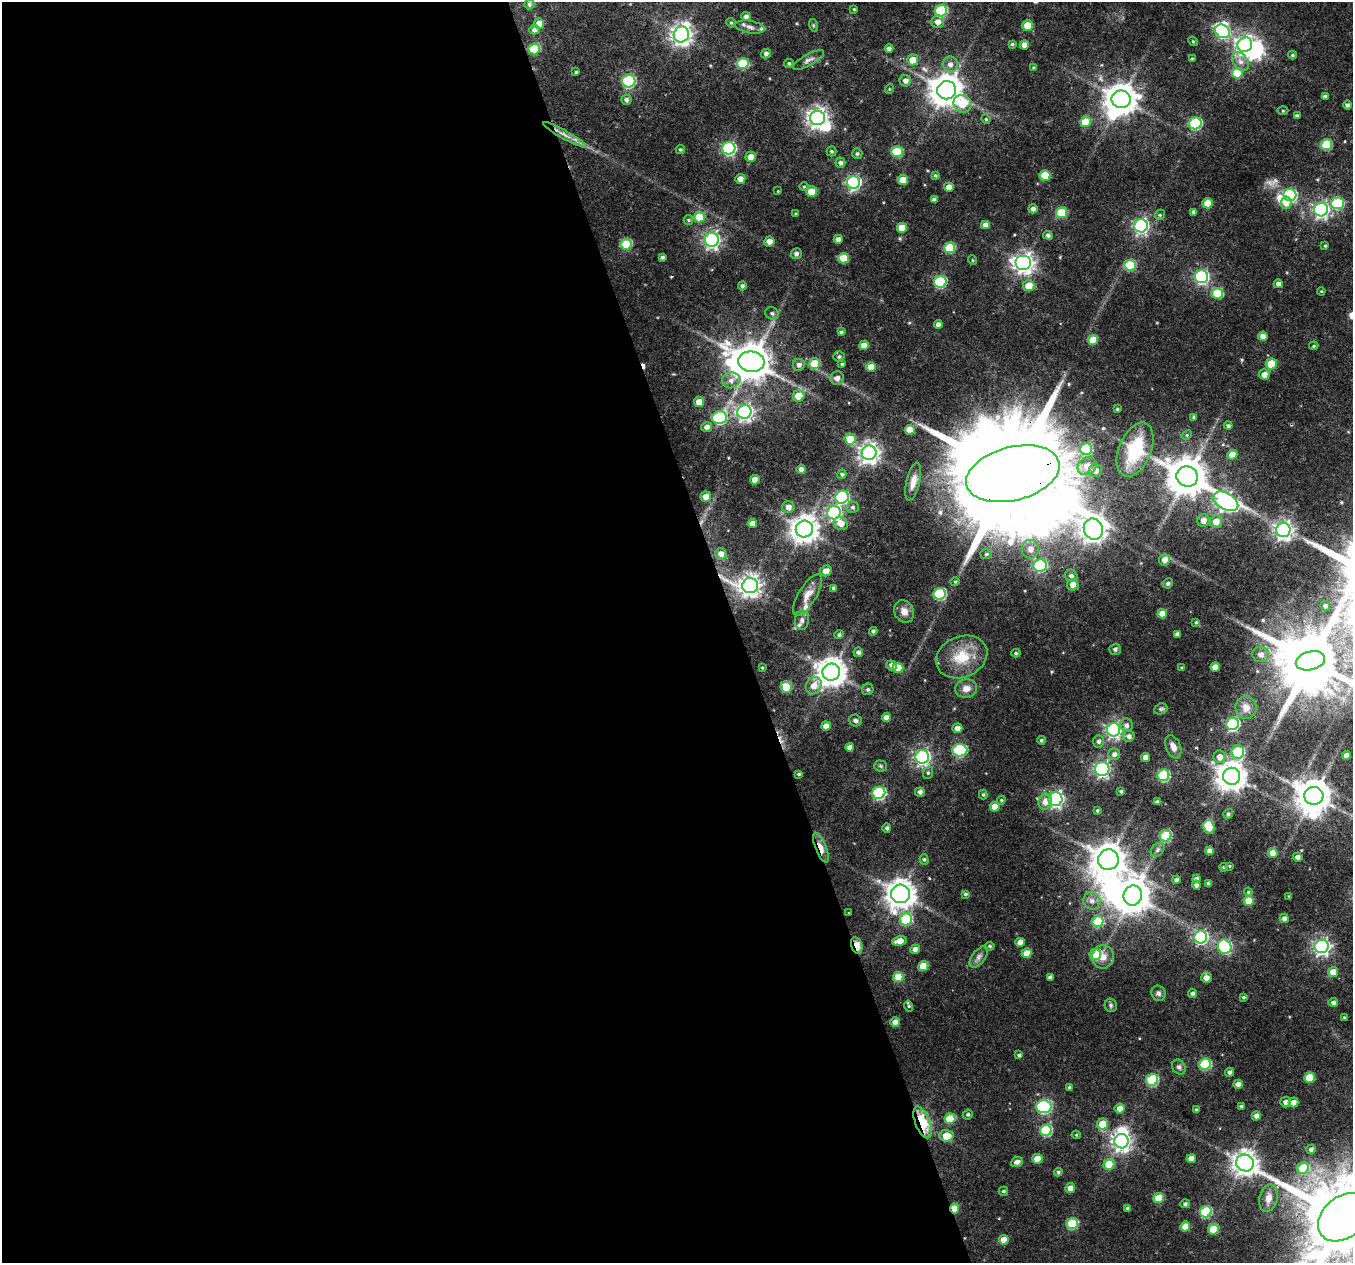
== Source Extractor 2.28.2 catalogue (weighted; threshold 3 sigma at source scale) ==
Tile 9 of 4 x 4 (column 1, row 3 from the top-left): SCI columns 1-1351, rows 1328-2588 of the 5404 x 5232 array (HDU 1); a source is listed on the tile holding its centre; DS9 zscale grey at full resolution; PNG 1355 x 1265 px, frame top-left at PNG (2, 2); each listed source drawn as its Kron ellipse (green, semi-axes under 4 px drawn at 4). Shown black and unused: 55% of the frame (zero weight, under 3 of 4 exposures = <1% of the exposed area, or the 3 px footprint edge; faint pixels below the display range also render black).
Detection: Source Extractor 2.28.2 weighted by HDU 2 'WHT'; one run over the whole footprint, this tile lists its part. Background 0.0432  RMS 0.0028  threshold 0.0126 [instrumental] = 3 sigma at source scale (4.5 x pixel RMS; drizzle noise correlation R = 1.50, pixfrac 1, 0.0396/0.0396 arcsec/px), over >= 5 px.
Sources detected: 343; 1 too faint to see at this stretch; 10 inside a brighter object's white glare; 3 cosmic-ray / hot-pixel residue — neither listed nor drawn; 3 inside a brighter listed object's ellipse — not listed separately; the other 326 listed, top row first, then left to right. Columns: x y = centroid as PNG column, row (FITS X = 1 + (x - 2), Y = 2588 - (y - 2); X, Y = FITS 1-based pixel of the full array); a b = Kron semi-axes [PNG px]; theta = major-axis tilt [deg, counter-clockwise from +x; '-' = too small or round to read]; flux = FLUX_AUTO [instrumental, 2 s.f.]
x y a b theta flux
529 4 5 5 - 0.63
854 9 4 4 - 0.33
941 11 6 5 - 21
746 16 5 4 - 1.1
938 22 6 6 - 1.8
731 23 5 4 - 0.33
539 24 5 5 - 2.9
813 25 6 4 -72 0.42
1028 25 5 5 - 7.1
750 27 15 6 -10 1.4
534 30 5 4 - 1.1
1222 31 8 6 -34 41
681 34 8 7 - 170
1193 41 5 4 - 0.33
1012 44 4 4 - 0.37
1024 45 5 4 - 1.7
1245 45 7 7 - 120
889 48 4 4 - 1.1
534 49 6 5 - 13
766 54 5 4 - 0.89
1292 55 4 4 - 0.41
1192 59 4 4 - 0.47
809 60 17 5 29 1.3
913 60 5 5 - 3.8
1240 61 10 7 -51 1.8
743 63 6 5 - 16
789 63 5 4 - 0.43
950 64 8 7 - 1.7
1034 68 4 3 - 0.36
576 72 4 4 - 0.34
1237 73 5 5 - 8.6
629 81 7 6 - 42
905 81 5 5 - 1.4
889 89 5 3 - 0.25
947 90 9 9 - 510
1325 97 4 3 - 0.84
1121 99 9 8 - 460
626 100 5 5 - 0.8
962 104 9 8 - 7.5
1347 105 4 4 - 0.65
1283 111 5 3 - 0.27
1297 116 4 3 - 0.61
817 118 7 7 - 160
986 119 5 4 - 0.3
1085 122 5 5 - 6.6
1195 123 6 6 - 28
565 135 24 3 -29 2.2
1326 145 5 5 - 13
729 148 6 6 - 52
680 150 4 4 - 0.41
832 151 5 5 - 0.43
897 152 6 5 - 14
857 154 5 5 - 0.57
751 157 5 5 - 2.8
840 163 5 5 - 0.83
935 175 4 3 - 0.41
1045 176 5 5 - 10
740 179 5 5 - 2
903 180 5 5 - 5.4
853 183 6 6 - 58
804 187 5 4 - 0.34
949 187 5 4 - 2.2
778 191 3 2 - 0.19
811 192 5 5 - 6.3
1290 195 6 6 - 31
934 200 4 3 - 0.91
1208 203 5 5 - 5.8
1286 203 6 5 - 2.2
1337 203 6 6 - 24
1033 209 4 4 - 1
1321 209 7 7 - 74
1194 212 4 4 - 0.65
1062 213 5 5 - 14
796 214 4 3 - 0.44
1160 215 5 4 - 0.42
699 217 5 5 - 7.4
688 220 5 4 - 0.4
985 225 4 4 - 1.8
1141 226 7 6 - 82
902 228 5 5 - 5
1048 235 5 4 - 0.79
838 239 4 4 - 1.2
712 240 7 7 - 100
769 241 5 5 - 2.1
626 244 5 5 - 16
1325 246 3 3 - 0.29
950 248 5 5 - 14
796 254 5 5 - 0.81
662 257 4 4 - 0.59
843 258 5 5 - 8.8
972 260 5 3 - 0.29
1024 263 8 7 - 160
1130 265 6 5 - 15
1201 277 7 6 - 58
940 282 6 6 - 28
1278 284 4 4 - 1.2
742 286 4 4 - 0.64
1029 286 6 5 - 4.7
1321 291 4 3 - 0.25
1217 293 6 5 - 11
772 313 7 6 - 0.81
938 324 4 4 - 1.4
841 332 4 3 - 0.5
1263 336 5 4 - 2.1
1093 340 5 5 - 6.7
864 345 5 5 - 3.7
1314 346 5 4 - 0.3
839 357 6 5 - 0.65
751 362 13 10 -6 810
814 364 5 5 - 10
842 364 3 3 - 0.38
1271 364 5 5 - 7.1
799 365 6 6 - 1.2
871 367 5 5 - 5.3
1264 374 5 5 - 1.9
837 378 7 7 - 1.4
731 380 9 8 - 1.8
799 396 6 5 - 5.3
699 402 5 5 - 3.4
1117 409 3 3 - 0.32
744 412 7 7 - 100
1194 417 4 3 - 0.63
719 418 7 6 - 28
1228 426 4 4 - 0.6
707 427 5 5 - 1.5
910 430 5 5 - 3.7
1187 435 5 4 - 0.32
850 439 5 5 - 6.4
1086 449 6 5 - 19
1135 450 28 16 67 15
869 453 7 7 - 170
1232 455 5 5 - 3.4
1087 466 10 8 34 3.1
801 469 4 4 - 1.4
1095 471 6 6 - 2.1
842 474 5 4 - 0.47
1013 474 48 27 14 12000
1187 477 11 10 - 800
755 480 5 4 - 3.2
913 482 19 6 76 2.4
706 497 5 5 - 2.7
842 497 7 6 - 38
1226 501 13 8 -31 91
788 507 6 6 - 1.8
853 507 6 5 - 0.62
834 513 7 6 - 67
1203 520 6 6 - 1.8
1216 522 6 6 - 3
752 523 4 4 - 2.1
841 523 7 6 - 2.4
804 529 8 8 - 330
1093 529 11 9 -66 280
1283 530 7 7 - 130
1030 549 9 8 - 2.4
721 554 6 5 - 1.7
986 554 6 5 - 0.51
1164 560 6 5 - 2.3
1040 566 6 6 - 27
826 571 6 5 - 2.4
1071 576 6 6 - 1.1
955 582 4 4 - 0.35
1168 583 5 5 - 0.51
1073 585 6 5 - 2.5
750 586 8 7 - 190
833 588 4 3 - 0.68
940 594 6 6 - 25
807 595 23 9 59 3.1
1325 606 5 5 - 0.75
904 611 11 9 -59 2.2
1162 614 5 4 - 3.6
802 620 10 7 84 1.2
1196 622 4 4 - 0.38
873 631 4 4 - 0.61
1177 634 4 4 - 1.2
839 635 5 4 - 0.55
1115 649 6 5 - 0.88
858 652 5 5 - 0.92
1016 653 4 4 - 0.4
1261 654 8 7 - 1.8
962 657 26 20 22 9
1310 661 15 9 15 2300
892 665 5 5 - 1.4
1215 667 4 4 - 2.9
762 668 3 3 - 0.3
898 668 5 5 - 5.7
1182 668 3 3 - 0.32
831 672 9 8 - 390
814 686 9 7 58 2.9
786 687 6 5 - 7.9
868 689 6 5 - 0.58
966 689 11 9 10 2.2
1246 708 11 10 - 2.4
1161 709 7 5 21 0.49
886 718 4 4 - 1.6
855 721 6 6 - 0.72
1233 724 6 6 - 42
1126 725 6 6 - 1
826 726 5 4 - 2
957 728 5 4 - 1.8
1113 730 7 6 - 85
1129 736 5 5 - 1.1
1041 740 4 4 - 0.5
1099 741 6 5 - 0.87
850 747 4 4 - 1.7
1173 747 12 7 -69 1.7
960 750 7 6 - 34
1238 752 7 6 - 17
1114 754 6 6 - 1.2
1346 755 4 4 - 1.6
922 757 7 6 - 89
1146 757 4 4 - 2.1
1220 757 6 6 - 2.1
880 766 6 5 - 0.54
1102 769 7 7 - 70
928 773 6 5 - 0.49
799 774 4 3 - 0.42
1163 775 6 5 - 25
1232 776 8 8 - 410
1121 791 4 4 - 0.48
920 792 5 4 - 1
879 793 6 6 - 42
983 795 5 4 - 0.43
1314 796 9 9 - 570
1056 799 7 6 - 80
1001 800 4 4 - 0.34
1045 802 8 7 - 2.4
1157 802 4 4 - 0.72
995 807 5 5 - 4.4
1097 810 4 3 - 0.42
1228 814 5 4 - 0.68
1209 827 7 5 -70 6.5
887 828 4 4 - 0.71
1166 836 6 5 - 20
821 848 16 5 -68 3.1
1158 850 8 5 43 0.76
1210 851 4 4 - 1.8
1273 853 5 4 - 3.7
1298 857 5 4 - 1.1
924 859 5 4 - 0.51
1108 860 10 10 - 540
1229 866 4 4 - 0.34
1224 867 4 3 - 0.42
1197 879 4 4 - 0.9
1176 880 4 4 - 0.79
1209 883 4 3 - 0.97
1196 885 4 4 - 0.91
1248 892 4 3 - 0.29
900 894 9 9 - 370
965 894 4 4 - 0.55
1133 895 10 9 - 600
1289 896 3 3 - 0.22
1092 901 9 8 - 1.8
1249 901 5 5 - 7.2
849 913 4 2 - 0.2
1284 918 5 4 - 1.2
906 919 6 6 - 20
1098 921 6 5 - 12
1201 937 6 6 - 60
899 941 7 4 11 3.2
1020 942 5 4 - 2.1
857 945 8 5 -73 5.3
990 946 5 4 - 0.43
1322 946 7 6 - 100
1224 947 7 6 - 45
915 949 5 4 - 1.4
1027 953 5 5 - 4.1
1095 954 6 5 - 12
979 957 12 6 53 1.3
1103 957 12 11 - 2.7
923 966 5 5 - 6.4
1333 972 5 5 - 3.6
898 977 5 5 - 8.8
1050 977 4 4 - 1.1
1206 978 5 5 - 2
1158 993 7 7 - 0.9
1193 993 4 4 - 0.78
1243 997 3 3 - 0.4
1333 1003 5 4 - 0.9
1111 1005 7 6 - 0.64
909 1006 5 4 - 0.37
1344 1017 3 3 - 0.24
895 1022 5 4 - 2.8
1019 1055 4 3 - 0.59
1205 1064 6 5 - 23
1179 1067 8 6 -55 0.73
1229 1072 4 4 - 0.87
1309 1078 5 5 - 8.4
1152 1080 6 5 - 22
1238 1084 4 4 - 1.8
1069 1087 3 3 - 0.45
1286 1102 5 5 - 1.2
1294 1102 5 5 - 2.3
1044 1107 7 6 - 47
1241 1107 4 3 - 0.66
1120 1109 5 5 - 2.5
1196 1110 4 3 - 0.5
968 1114 5 4 - 0.53
1256 1116 5 4 - 1.4
950 1119 5 5 - 9.5
922 1122 17 7 -69 15
1103 1124 5 5 - 6
1046 1131 6 5 - 20
1076 1135 4 4 - 0.32
946 1136 7 6 - 4.9
1122 1141 7 7 - 150
1311 1149 5 4 - 0.88
1037 1159 5 5 - 4.9
1191 1159 4 4 - 2.3
1017 1162 6 5 - 1.3
1245 1163 9 8 - 260
1109 1164 5 5 - 7.4
1303 1168 6 5 - 11
1058 1172 4 4 - 0.57
1070 1188 5 5 - 2.4
1003 1191 5 4 - 0.5
1159 1198 5 5 - 6.9
1268 1198 14 9 78 2.4
1185 1204 5 4 - 0.63
954 1208 5 4 - 4.5
1128 1208 4 3 - 0.72
1206 1212 6 5 - 21
1344 1217 29 20 39 4100
1072 1224 6 5 - 15
1185 1227 5 4 - 4.3
1213 1229 5 5 - 8.3
1004 1240 5 4 - 3.3
Overlapping masked pixels (flux is a lower limit): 8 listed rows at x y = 751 362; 1013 474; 750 586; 821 848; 857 945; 922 1122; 954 1208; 1344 1217
Isophote crosses this tile's border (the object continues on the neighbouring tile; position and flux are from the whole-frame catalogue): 1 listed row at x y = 1344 1217